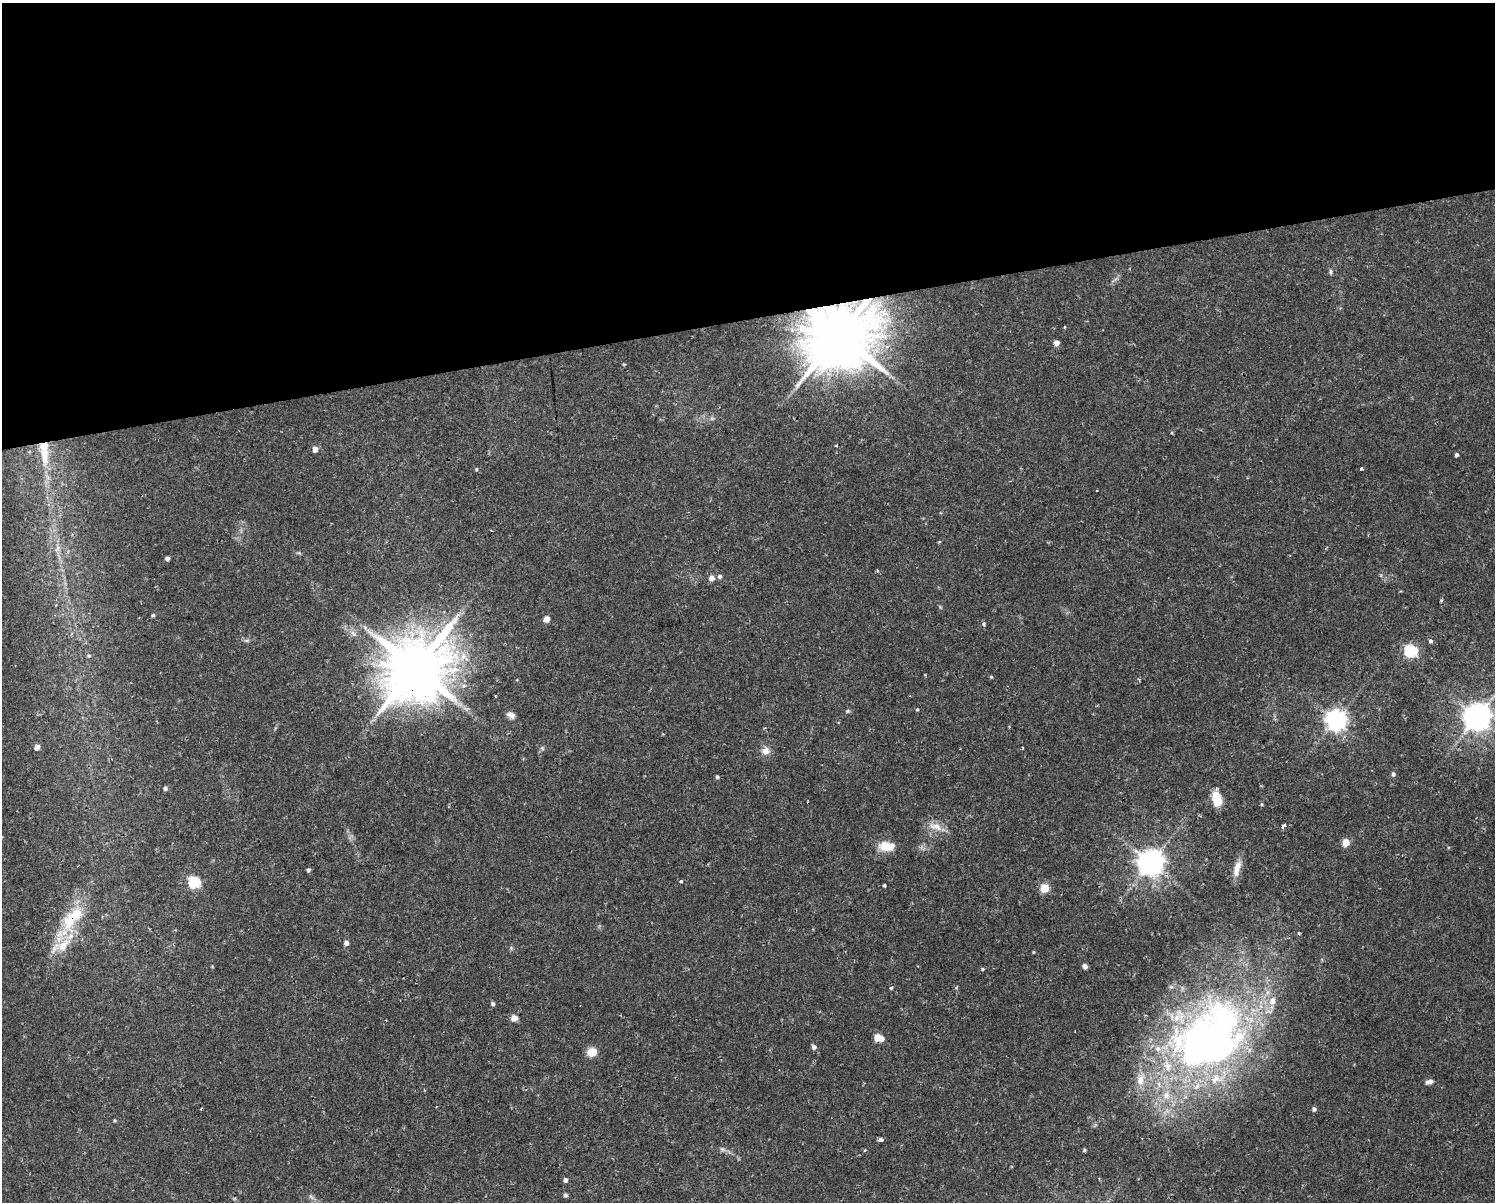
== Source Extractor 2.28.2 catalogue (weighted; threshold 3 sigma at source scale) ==
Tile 2 of 3 x 4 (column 2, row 1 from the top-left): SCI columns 1561-3053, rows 3600-4799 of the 4573 x 4799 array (HDU 1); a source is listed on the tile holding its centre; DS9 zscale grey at full resolution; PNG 1497 x 1204 px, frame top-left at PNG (2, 3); no overlay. Shown black and unused: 26% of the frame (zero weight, under 2 of 3 exposures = <1% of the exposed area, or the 3 px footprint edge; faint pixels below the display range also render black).
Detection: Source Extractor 2.28.2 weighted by HDU 2 'WHT'; one run over the whole footprint, this tile lists its part. Background 0.0342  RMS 0.0031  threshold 0.0142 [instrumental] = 3 sigma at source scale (4.5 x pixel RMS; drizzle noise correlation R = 1.50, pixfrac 1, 0.0396/0.0396 arcsec/px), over >= 5 px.
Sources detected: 88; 1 too faint to see at this stretch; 1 inside a brighter object's white glare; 3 cosmic-ray / hot-pixel residue — not listed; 11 inside a brighter listed object's ellipse — not listed separately; the other 72 listed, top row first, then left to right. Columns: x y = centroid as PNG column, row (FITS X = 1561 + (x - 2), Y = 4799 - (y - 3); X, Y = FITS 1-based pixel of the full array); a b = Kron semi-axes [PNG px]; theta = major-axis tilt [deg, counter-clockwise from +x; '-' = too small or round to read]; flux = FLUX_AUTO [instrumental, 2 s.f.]
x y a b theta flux
1330 272 7 4 -90 0.57
1065 327 4 2 - 0.23
839 334 19 17 44 3000
1056 343 5 5 - 1.8
624 364 5 3 - 0.25
315 449 5 4 - 2.6
44 451 40 12 -86 10
1456 455 4 4 - 0.67
476 469 5 4 - 0.34
1361 469 3 3 - 1.6
939 541 4 3 - 0.42
58 548 7 5 88 1
167 559 4 4 - 0.82
720 576 6 5 - 0.77
712 578 6 5 - 1.8
153 615 5 4 - 0.49
546 619 7 6 - 1.7
984 624 5 4 - 0.59
353 633 10 5 -63 1.1
247 640 7 4 19 0.53
1430 641 4 3 - 1.2
1410 651 6 6 - 42
89 655 6 6 - 0.65
415 668 18 16 45 2500
991 677 4 4 - 0.34
917 709 5 3 - 0.32
848 711 6 5 - 0.48
511 715 10 7 -36 1.6
1477 717 9 8 - 410
1336 720 7 7 - 210
37 747 5 4 - 2.5
542 748 6 4 -45 0.49
765 751 10 9 - 2.2
1393 774 6 5 - 0.65
717 777 4 4 - 0.55
165 788 5 4 - 0.76
1216 796 6 5 - 12
808 801 3 2 - 0.25
1261 804 4 4 - 0.39
936 827 21 10 -17 3.6
1346 842 6 6 - 3.8
886 846 19 11 -5 5.1
1151 862 8 8 - 370
1237 866 15 9 69 2.9
308 870 5 4 - 0.58
681 881 4 3 - 0.58
194 882 6 6 - 29
884 885 3 3 - 0.69
1044 888 5 5 - 12
72 918 38 20 56 16
1299 933 3 3 - 0.42
346 943 5 5 - 1.3
1085 966 5 4 - 1.4
982 969 5 4 - 0.34
956 987 5 3 - 0.36
891 988 4 3 - 0.43
493 1004 5 5 - 0.68
514 1018 6 6 - 2.7
1209 1037 95 66 40 200
878 1038 7 5 -8 7.7
814 1047 6 6 - 0.91
592 1052 8 7 - 6
1430 1082 7 5 34 1.1
1314 1109 5 5 - 0.77
115 1120 5 3 - 0.33
880 1140 4 3 - 2.7
722 1149 7 5 -45 0.72
865 1150 4 3 - 0.28
1084 1150 5 4 - 0.4
1099 1178 3 3 - 0.31
565 1180 5 4 - 1.1
565 1195 6 5 - 0.63
Overlapping masked pixels (flux is a lower limit): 4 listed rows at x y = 839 334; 44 451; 415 668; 72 918